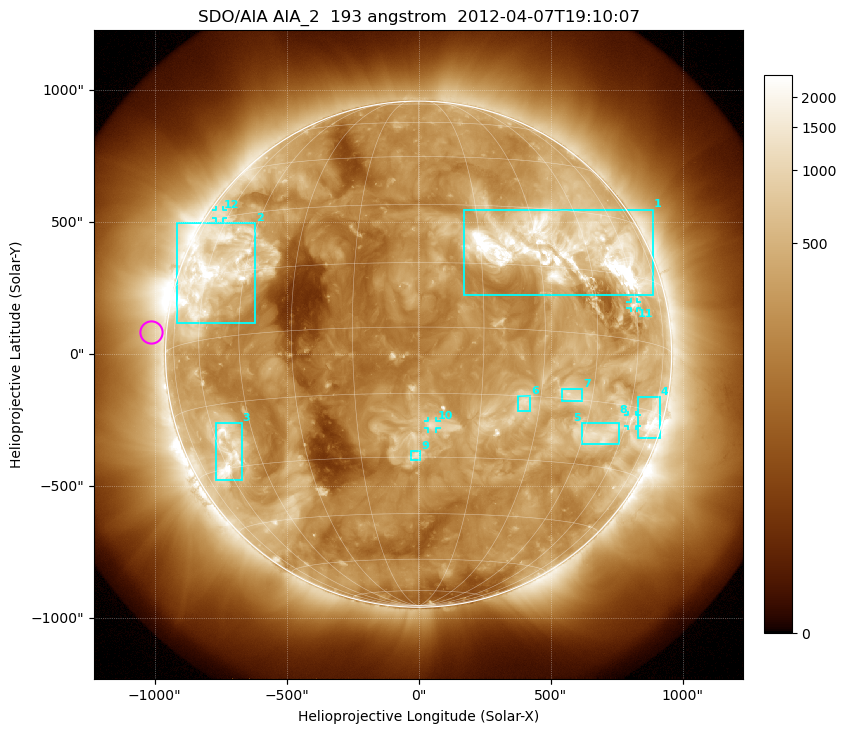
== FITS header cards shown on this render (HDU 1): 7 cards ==
TELESCOP= 'SDO/AIA'
INSTRUME= 'AIA_2'
WAVELNTH=                  193
WAVEUNIT= 'angstrom'
DATE-OBS= '2012-04-07T19:10:07.84'
CTYPE1  = 'HPLN-TAN'
CTYPE2  = 'HPLT-TAN'

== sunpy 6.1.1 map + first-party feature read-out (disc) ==
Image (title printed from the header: SDO/AIA AIA_2  193 angstrom  2012-04-07T19:10:07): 1024 x 1024 px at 2.4 arcsec/px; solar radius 959 arcsec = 399 px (full disc in frame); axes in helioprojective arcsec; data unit not stated in the header (colour bar unlabelled)
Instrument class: DISC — disc imager (sunpy class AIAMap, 193 A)
Bright regions (active regions / flare kernels): reference = the median radial profile (limb darkening/brightening removed); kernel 9 px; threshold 5 sigma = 740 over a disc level ~259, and >= 1.15x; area >= 12 px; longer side >= 10 px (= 24 arcsec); searched inside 0.97 R_sun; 12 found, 12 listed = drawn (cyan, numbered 1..; 4 of them under ~33 arcsec drawn as corner ticks so the feature stays visible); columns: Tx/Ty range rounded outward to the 5 arcsec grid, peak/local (2 s.f.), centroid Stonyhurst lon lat
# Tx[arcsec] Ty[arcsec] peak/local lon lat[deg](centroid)
1 170..890 225..550 18 +36 +19
2 -915..-620 115..500 9.8 -58 +16
3 -765..-670 -480..-260 7.7 -57 -27
4 830..915 -320..-160 6.4 +73 -17
5 620..760 -340..-260 5 +51 -22
6 375..425 -215..-155 6.5 +26 -17
7 540..620 -180..-130 5.1 +38 -14
8 795..825 -270..-230 3.8 +62 -18
9 -30..10 -400..-365 5.5 -1 -30
10 35..70 -280..-255 4.9 +3 -22
11 805..830 175..200 4.2 +59 +8
12 -765..-740 515..545 2.8 -67 +31
Off-limb structures (1.02-1.3 R_sun): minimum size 162 px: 6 found; the strongest spans PA ~50..130 deg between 1.02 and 1.3 R_sun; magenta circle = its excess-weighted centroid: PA ~85 deg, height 1.06 R_sun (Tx ~-1015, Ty ~85 arcsec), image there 1.6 x the reference